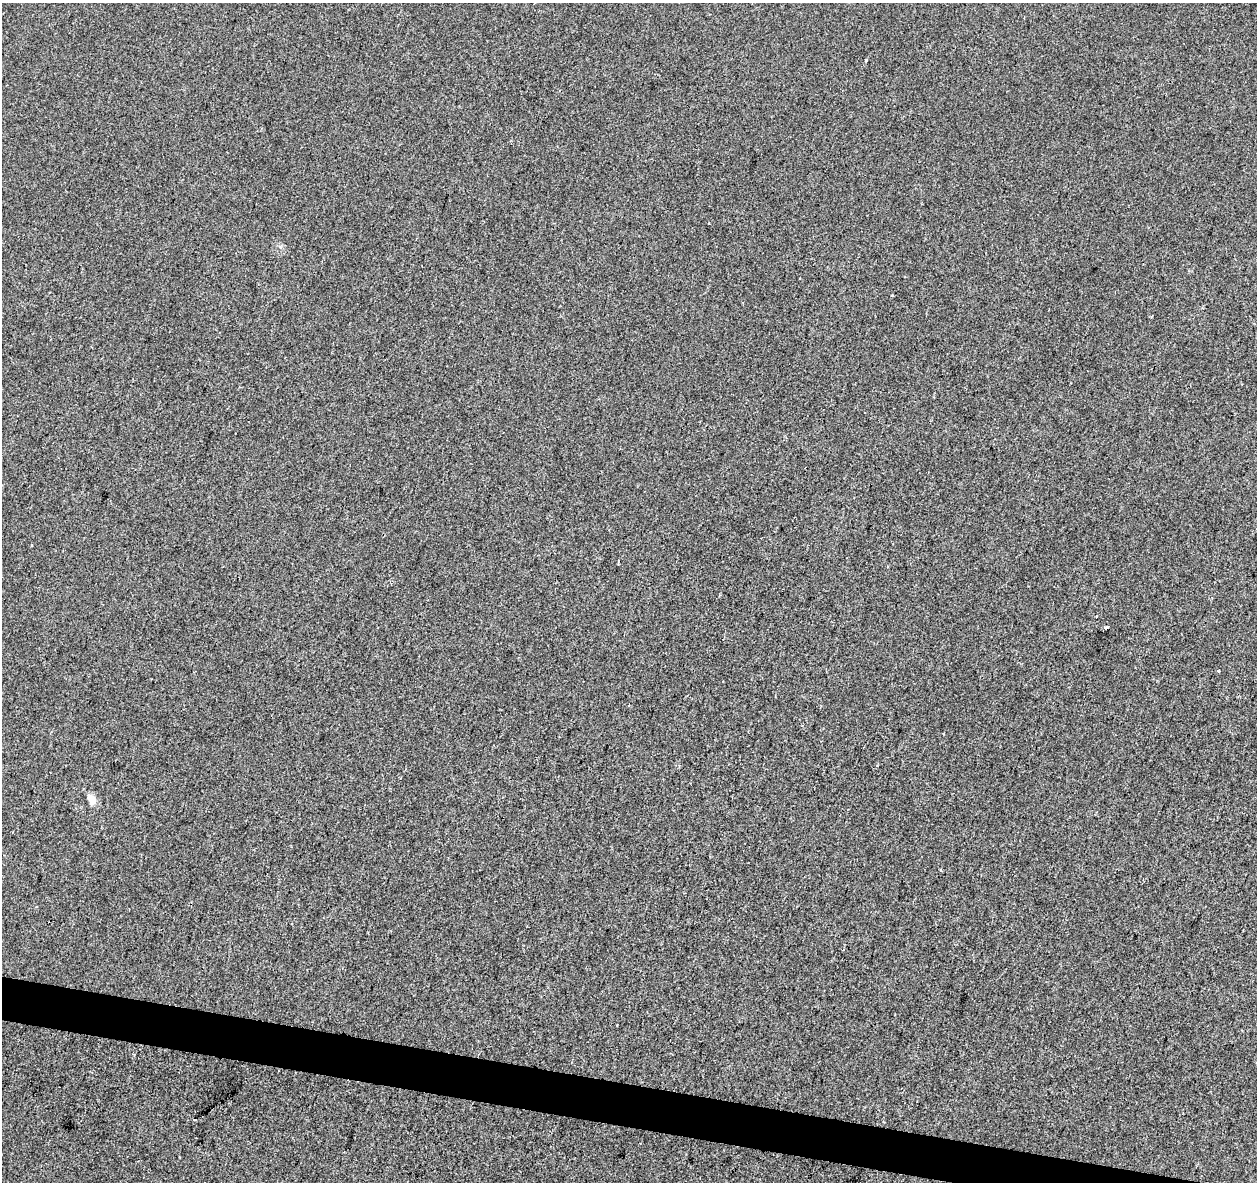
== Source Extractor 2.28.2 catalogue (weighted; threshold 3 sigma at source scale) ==
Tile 6 of 4 x 4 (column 2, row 2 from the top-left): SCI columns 1263-2517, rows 2641-3820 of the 5028 x 5221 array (HDU 1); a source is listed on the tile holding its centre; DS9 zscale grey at full resolution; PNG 1259 x 1184 px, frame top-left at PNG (2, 3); no overlay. Shown black and unused: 3% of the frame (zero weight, under 2 of 3 exposures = <1% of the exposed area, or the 3 px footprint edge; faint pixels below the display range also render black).
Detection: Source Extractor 2.28.2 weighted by HDU 2 'WHT'; one run over the whole footprint, this tile lists its part. Background -0.00104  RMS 0.0042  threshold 0.0188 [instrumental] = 3 sigma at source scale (4.5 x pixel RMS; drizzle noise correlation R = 1.50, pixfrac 1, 0.0396/0.0396 arcsec/px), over >= 5 px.
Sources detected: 9; all 9 listed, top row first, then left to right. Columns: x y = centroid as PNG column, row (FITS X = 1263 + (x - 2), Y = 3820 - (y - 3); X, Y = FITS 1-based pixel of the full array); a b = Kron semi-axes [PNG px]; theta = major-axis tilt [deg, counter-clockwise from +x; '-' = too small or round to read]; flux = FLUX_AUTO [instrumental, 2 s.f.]
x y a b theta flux
866 60 3 2 - 0.89
800 278 3 2 - 0.44
892 296 3 3 - 0.83
31 545 3 3 - 1.7
1096 616 3 2 - 0.62
1107 628 3 3 - 7
1218 671 3 3 - 0.71
92 800 15 9 -56 3.3
195 1119 3 3 - 2.5